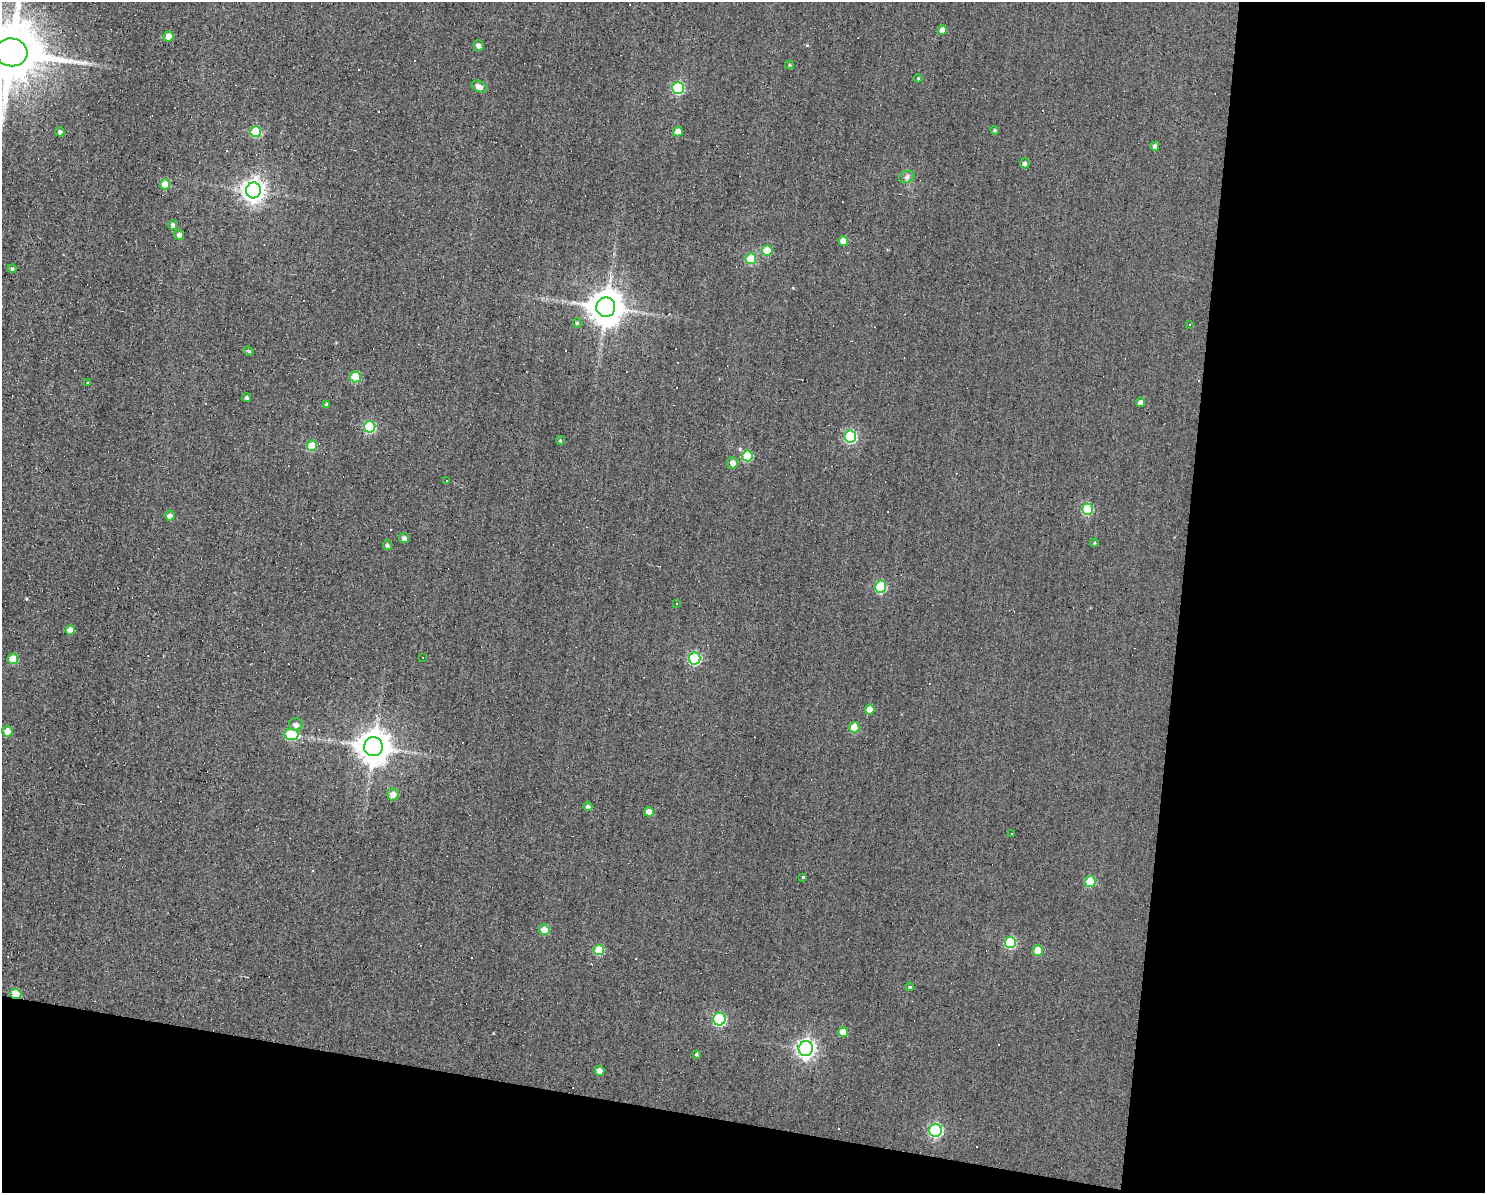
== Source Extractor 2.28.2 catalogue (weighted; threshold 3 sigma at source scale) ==
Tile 12 of 3 x 4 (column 3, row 4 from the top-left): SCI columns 3076-4558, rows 1-1191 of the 4781 x 4763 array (HDU 1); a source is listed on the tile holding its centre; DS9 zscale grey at full resolution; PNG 1487 x 1195 px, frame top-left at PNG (2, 2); each listed source drawn as its Kron ellipse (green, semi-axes under 4 px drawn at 4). Shown black and unused: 27% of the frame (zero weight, under 3 of 4 exposures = <1% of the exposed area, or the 3 px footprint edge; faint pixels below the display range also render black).
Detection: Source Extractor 2.28.2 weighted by HDU 2 'WHT'; one run over the whole footprint, this tile lists its part. Background 0.0821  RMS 0.032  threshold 0.142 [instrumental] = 3 sigma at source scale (4.5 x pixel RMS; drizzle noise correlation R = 1.50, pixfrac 1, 0.05/0.05 arcsec/px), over >= 5 px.
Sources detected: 85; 11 cosmic-ray / hot-pixel residue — neither listed nor drawn; the other 74 listed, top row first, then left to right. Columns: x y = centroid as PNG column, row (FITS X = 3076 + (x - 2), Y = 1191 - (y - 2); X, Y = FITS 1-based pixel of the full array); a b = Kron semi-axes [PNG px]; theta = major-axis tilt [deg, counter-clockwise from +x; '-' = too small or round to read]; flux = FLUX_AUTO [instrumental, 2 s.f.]
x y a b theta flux
942 30 5 4 - 31
169 36 5 5 - 35
478 45 5 5 - 11
11 52 16 14 -6 27000
790 65 4 4 - 3.9
918 78 4 4 - 3
479 87 8 5 -27 20
678 88 6 6 - 260
995 130 4 3 - 3.9
60 132 4 4 - 9.8
256 132 5 5 - 140
678 132 5 5 - 42
1155 146 4 4 - 17
1025 163 5 4 - 9
907 177 8 6 21 8.2
165 184 5 5 - 55
253 190 8 7 - 2200
173 225 5 4 - 15
179 235 5 5 - 15
843 241 5 5 - 40
767 251 5 5 - 86
751 259 5 5 - 88
12 269 4 4 - 6.3
606 307 10 9 - 6700
577 323 4 4 - 5.1
1189 325 3 3 - 3.1
248 351 5 4 - 5.4
355 377 5 5 - 110
88 383 3 3 - 3.8
247 397 4 4 - 5.9
1141 402 5 4 - 16
326 404 4 4 - 5
370 427 5 5 - 230
850 436 6 6 - 310
560 440 4 3 - 3.7
312 446 5 5 - 94
747 456 5 5 - 140
733 463 5 5 - 21
446 481 2 2 - 2.7
1088 509 5 5 - 170
170 516 5 5 - 15
404 538 5 5 - 10
1095 543 4 4 - 3.8
387 545 5 4 - 7.2
881 587 6 5 - 200
677 604 3 2 - 2.3
70 630 5 4 - 31
422 658 4 3 - 22
695 658 6 6 - 260
13 659 5 5 - 67
870 710 5 5 - 38
296 725 7 6 - 15
854 727 5 5 - 75
7 731 5 5 - 23
291 735 7 5 -10 180
373 747 9 9 - 5800
393 794 6 6 - 21
588 807 4 4 - 10
649 812 5 5 - 26
1012 833 3 2 - 3
803 877 4 4 - 2.5
1090 882 5 5 - 110
544 930 5 5 - 31
1010 942 6 5 - 220
599 950 5 5 - 110
1038 950 5 5 - 42
910 987 4 3 - 3.5
16 994 5 5 - 96
720 1019 6 6 - 350
843 1032 5 5 - 34
806 1049 7 7 - 1300
696 1054 4 4 - 4.7
600 1071 5 4 - 23
936 1130 6 6 - 430
Overlapping masked pixels (flux is a lower limit): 1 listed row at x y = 16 994
Isophote crosses this tile's border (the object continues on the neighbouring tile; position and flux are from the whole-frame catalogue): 1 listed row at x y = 11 52